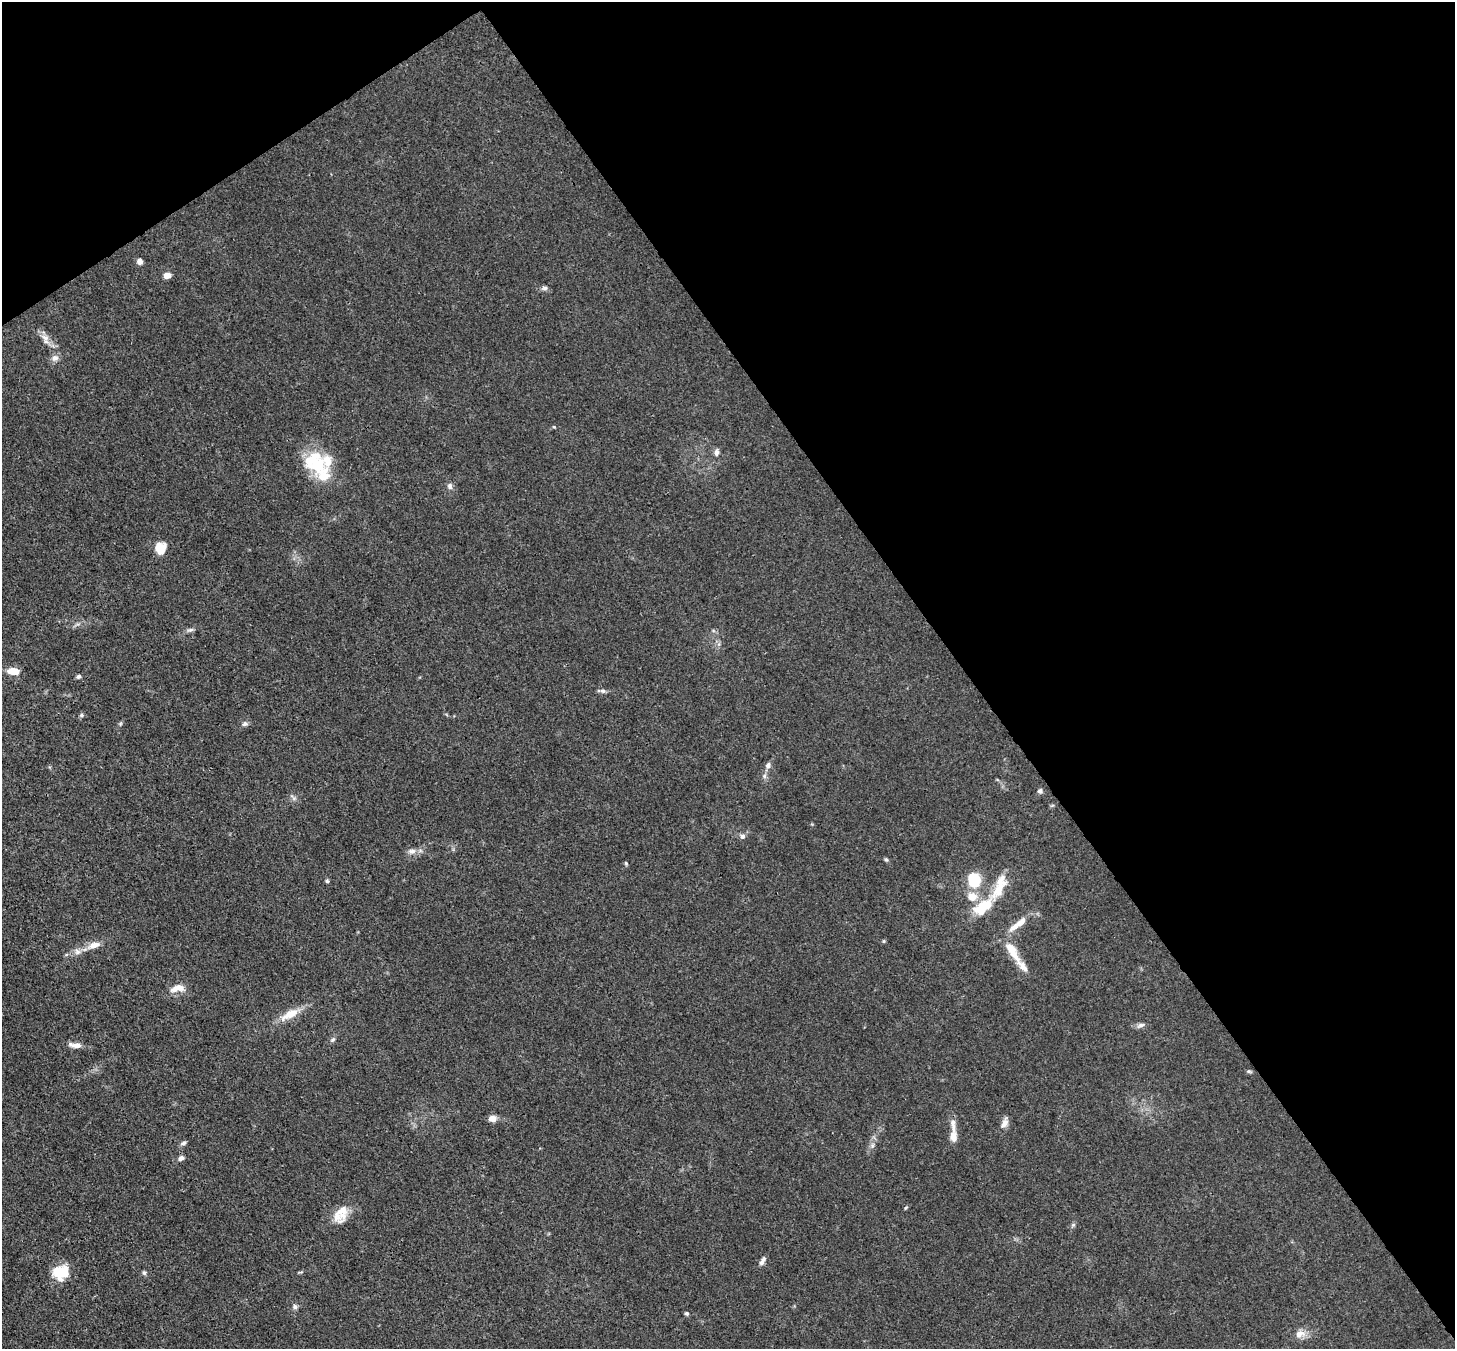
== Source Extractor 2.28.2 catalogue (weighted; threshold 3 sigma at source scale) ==
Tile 3 of 4 x 4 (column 3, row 1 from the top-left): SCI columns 2986-4438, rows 4388-5734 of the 5972 x 5944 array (HDU 1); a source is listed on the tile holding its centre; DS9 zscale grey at full resolution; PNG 1457 x 1351 px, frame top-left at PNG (2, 2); no overlay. Shown black and unused: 38% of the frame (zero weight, under 3 of 4 exposures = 7% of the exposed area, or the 3 px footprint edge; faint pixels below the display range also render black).
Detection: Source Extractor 2.28.2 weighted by HDU 2 'WHT'; one run over the whole footprint, this tile lists its part. Background 0.021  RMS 0.0029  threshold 0.013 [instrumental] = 3 sigma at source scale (4.5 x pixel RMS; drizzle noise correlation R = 1.50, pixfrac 1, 0.05/0.05 arcsec/px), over >= 5 px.
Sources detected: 62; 1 inside a brighter object's white glare — not listed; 5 inside a brighter listed object's ellipse — not listed separately; the other 56 listed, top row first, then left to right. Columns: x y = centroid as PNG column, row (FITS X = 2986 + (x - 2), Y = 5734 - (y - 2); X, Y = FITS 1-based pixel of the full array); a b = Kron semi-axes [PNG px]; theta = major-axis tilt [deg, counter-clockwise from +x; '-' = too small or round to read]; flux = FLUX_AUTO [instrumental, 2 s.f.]
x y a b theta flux
140 261 6 5 - 1.6
167 275 6 5 - 2.8
545 288 8 6 0 0.82
45 338 13 9 -42 2.3
55 358 9 8 - 1.5
554 427 4 3 - 0.27
717 452 10 6 80 1.2
317 465 29 28 - 13
450 486 8 6 -74 1
161 548 13 11 87 4.7
190 630 11 5 20 0.85
13 671 10 6 -4 4.7
78 676 5 4 - 0.64
603 691 8 5 -9 0.82
82 715 6 5 - 0.57
120 724 6 4 71 0.42
245 724 8 6 18 0.92
768 765 8 7 - 1.2
764 776 7 6 - 0.9
1040 791 6 6 - 0.82
293 798 12 5 -42 0.86
742 836 7 7 - 1
412 851 11 8 -2 1.6
886 860 6 4 -62 0.48
626 863 5 4 - 0.37
974 880 12 10 -78 14
327 881 5 4 - 0.54
999 886 45 13 63 8.3
972 896 13 12 - 4
985 905 21 10 20 9.1
1018 924 32 8 37 5
884 941 5 3 - 0.31
94 945 16 8 20 3
78 952 11 8 -10 1.6
1012 952 37 11 -58 6.2
177 988 20 9 11 3.2
290 1014 30 10 29 5.2
1140 1025 12 6 15 1.1
333 1039 8 6 45 0.73
76 1045 16 6 -6 2.4
1249 1071 7 4 -20 0.49
492 1118 10 8 7 1.7
1004 1123 15 8 64 1.9
953 1137 12 8 -84 2.5
183 1143 7 6 - 0.84
872 1145 8 6 55 0.92
181 1158 8 6 31 1.1
906 1208 6 3 44 0.35
341 1214 24 15 60 5.5
1073 1225 7 4 44 0.53
762 1261 12 5 62 1.1
61 1272 16 13 19 11
144 1273 6 6 - 0.57
295 1307 7 7 - 0.86
687 1313 5 5 - 0.58
1300 1334 15 11 13 2.9